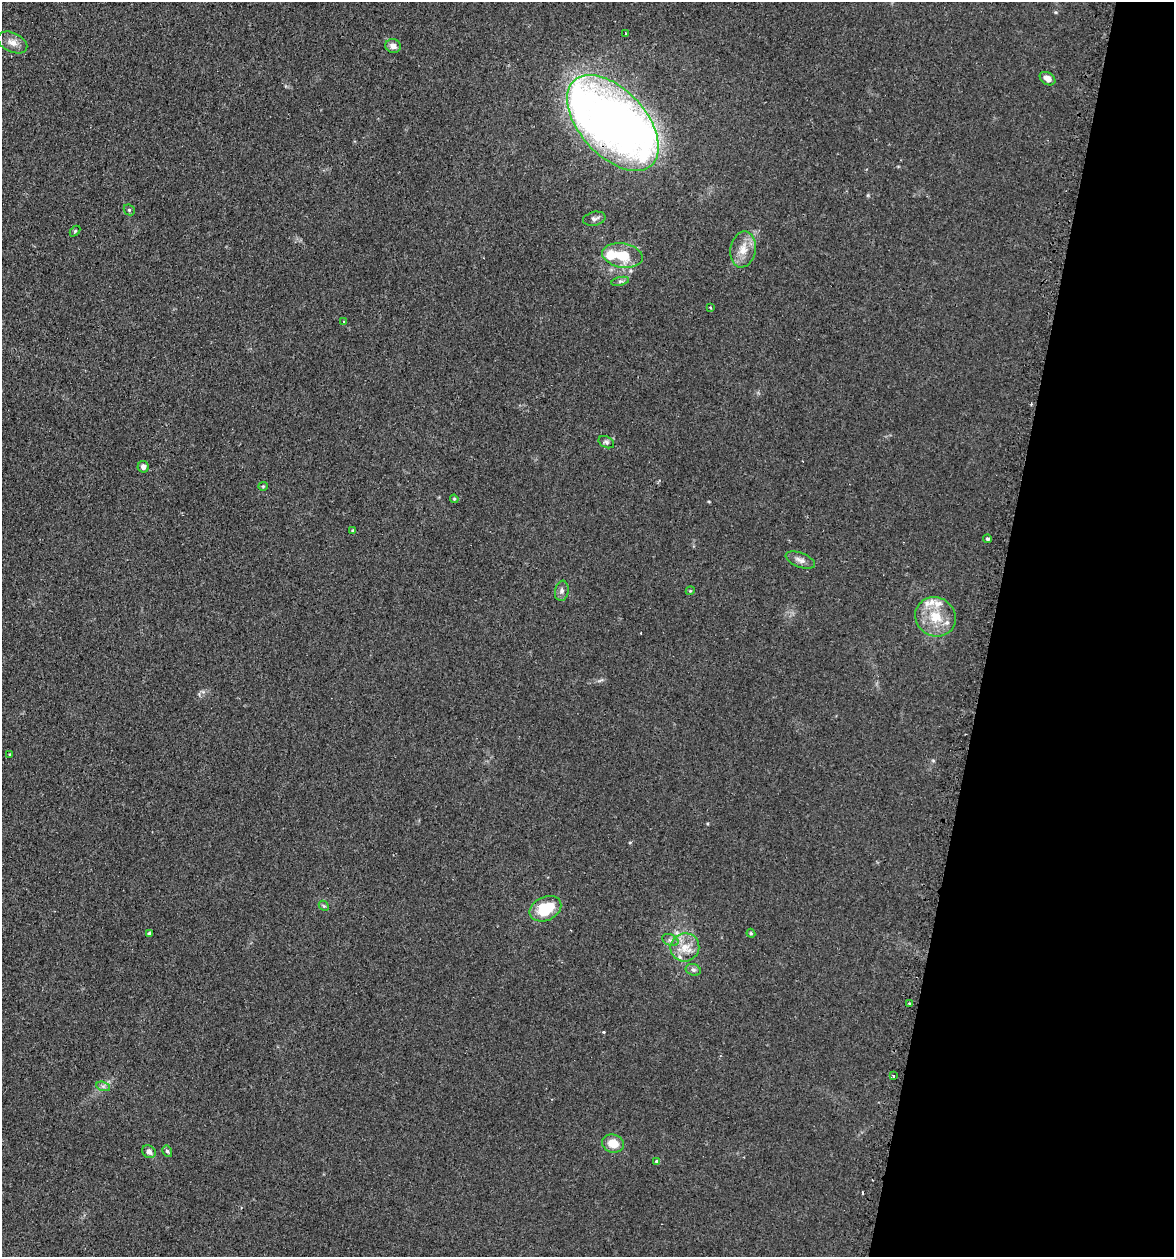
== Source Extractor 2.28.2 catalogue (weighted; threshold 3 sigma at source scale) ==
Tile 8 of 4 x 4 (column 4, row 2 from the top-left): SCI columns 3782-4953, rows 2536-3790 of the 5097 x 5069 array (HDU 1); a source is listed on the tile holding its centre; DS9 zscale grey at full resolution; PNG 1176 x 1259 px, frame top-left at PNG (2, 2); each listed source drawn as its Kron ellipse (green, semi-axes under 4 px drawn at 4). Shown black and unused: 16% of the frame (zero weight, under 2 of 3 exposures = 3% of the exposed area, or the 3 px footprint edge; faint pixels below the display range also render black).
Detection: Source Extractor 2.28.2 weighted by HDU 2 'WHT'; one run over the whole footprint, this tile lists its part. Background 0.0402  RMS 0.0056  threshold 0.025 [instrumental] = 3 sigma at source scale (4.5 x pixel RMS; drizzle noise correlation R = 1.50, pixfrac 1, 0.05/0.05 arcsec/px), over >= 5 px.
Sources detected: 45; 2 inside a brighter object's white glare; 2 cosmic-ray / hot-pixel residue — neither listed nor drawn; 3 inside a brighter listed object's ellipse — not listed separately; the other 38 listed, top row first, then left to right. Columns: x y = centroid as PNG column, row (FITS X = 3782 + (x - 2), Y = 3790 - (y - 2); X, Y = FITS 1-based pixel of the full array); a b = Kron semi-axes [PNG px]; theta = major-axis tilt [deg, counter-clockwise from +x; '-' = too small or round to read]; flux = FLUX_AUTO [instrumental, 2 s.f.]
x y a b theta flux
626 33 3 3 - 0.52
12 42 16 9 -26 4.4
393 46 7 7 - 3.3
1047 79 8 6 -31 3.6
613 123 57 33 -48 360
129 210 6 5 - 0.81
594 219 11 7 13 1.9
75 231 6 4 45 0.69
743 249 18 12 79 7.8
622 255 20 12 -9 15
620 281 9 4 13 1.1
710 307 3 2 - 0.51
344 321 3 2 - 0.51
606 442 8 5 -26 1.2
143 467 6 5 - 2.5
263 486 5 4 - 0.59
454 499 4 3 - 0.62
353 531 3 3 - 0.85
987 539 4 4 - 0.99
800 560 15 7 -21 2.9
562 591 10 6 81 2
690 591 4 3 - 0.49
935 617 21 19 -34 16
9 754 3 3 - 0.69
324 906 6 4 -43 0.7
545 909 16 11 25 21
149 933 4 3 - 1.1
751 933 4 4 - 0.66
670 940 8 5 -24 1.7
685 947 14 14 - 8.9
693 970 8 5 -20 1.5
909 1003 3 2 - 1.3
893 1076 3 3 - 1.7
103 1086 7 4 -18 1.3
613 1144 11 9 -12 7.2
167 1151 6 4 -61 0.88
149 1152 7 6 - 2.7
657 1161 4 4 - 1.6
Overlapping masked pixels (flux is a lower limit): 1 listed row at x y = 613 123